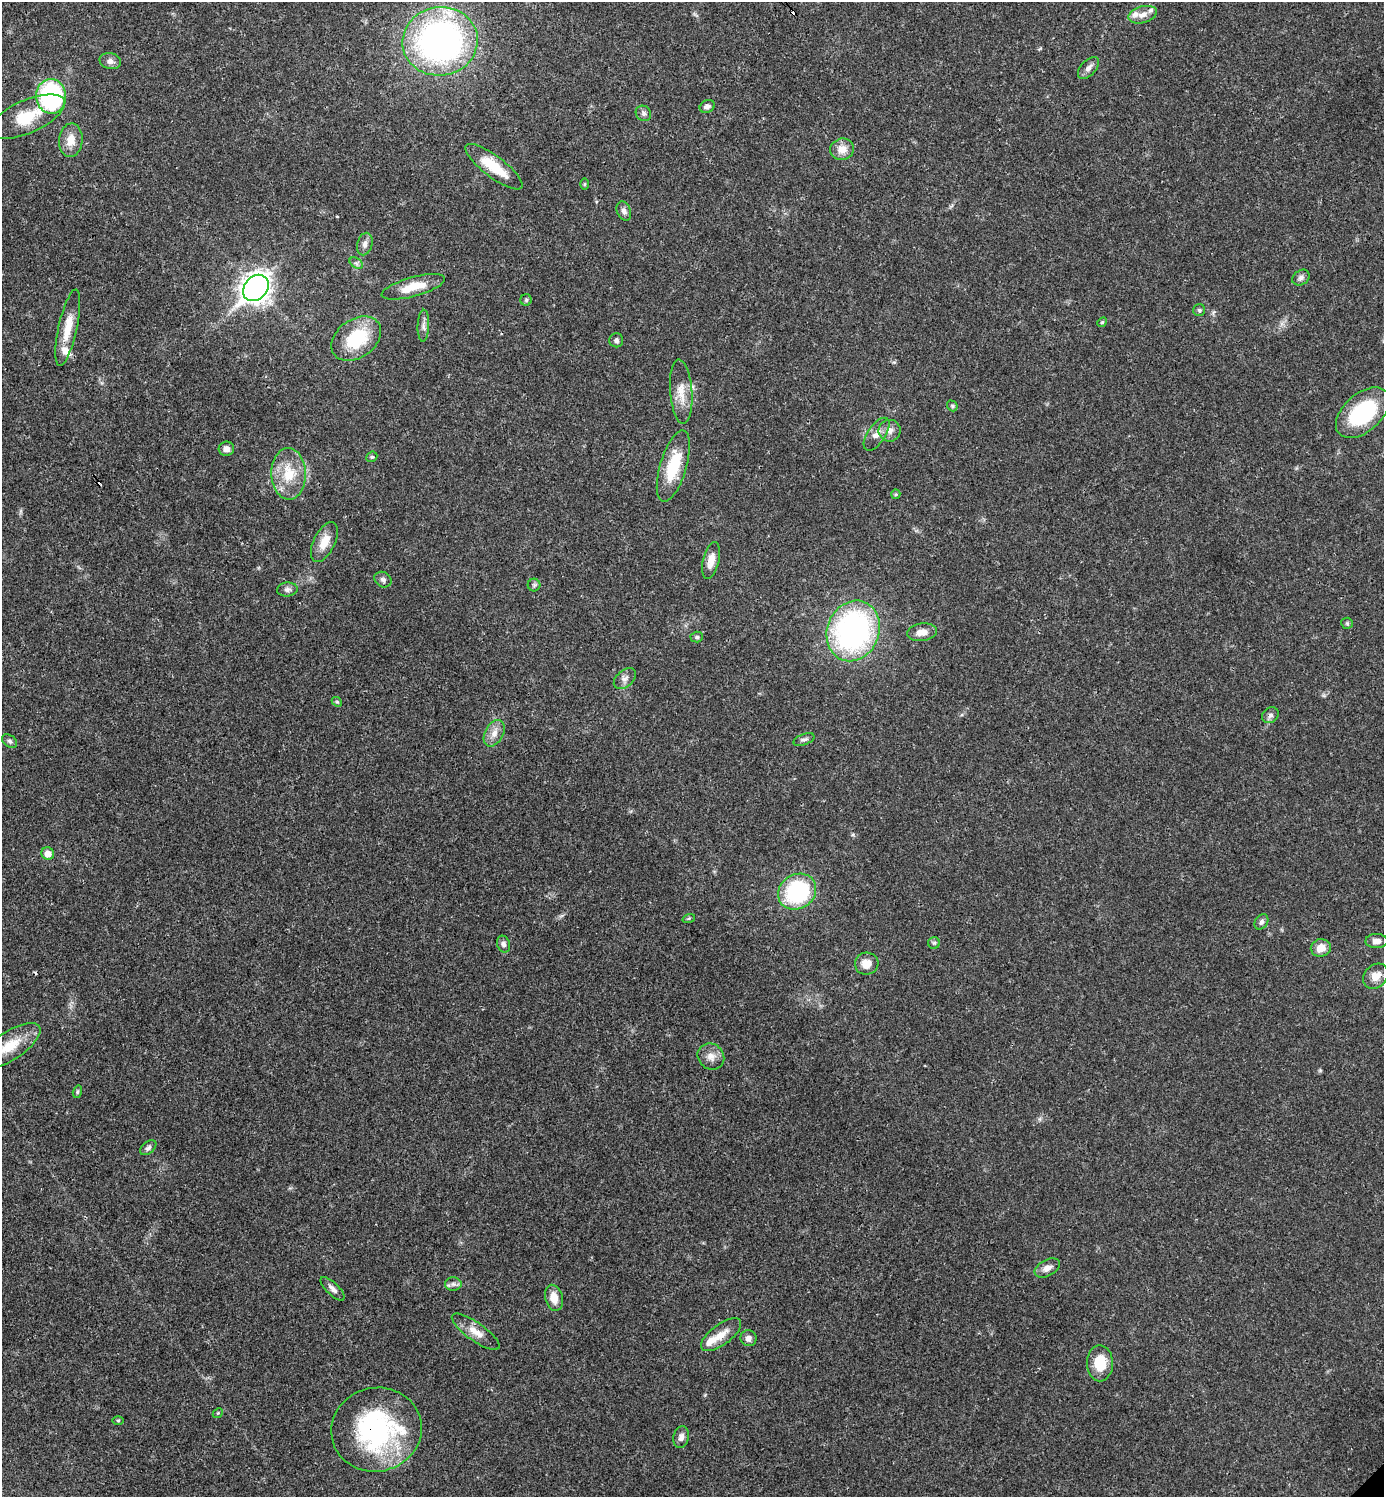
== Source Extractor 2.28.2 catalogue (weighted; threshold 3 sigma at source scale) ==
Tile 11 of 4 x 4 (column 3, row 3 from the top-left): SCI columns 3062-4443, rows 1497-2991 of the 5981 x 5982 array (HDU 1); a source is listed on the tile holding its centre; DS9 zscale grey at full resolution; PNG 1386 x 1499 px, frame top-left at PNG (2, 2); each listed source drawn as its Kron ellipse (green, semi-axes under 4 px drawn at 4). Shown black and unused: <1% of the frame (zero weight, under 3 of 4 exposures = <1% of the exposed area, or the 3 px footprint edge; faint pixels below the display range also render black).
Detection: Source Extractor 2.28.2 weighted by HDU 2 'WHT'; one run over the whole footprint, this tile lists its part. Background 0.0198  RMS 0.0022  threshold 0.01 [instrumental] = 3 sigma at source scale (4.5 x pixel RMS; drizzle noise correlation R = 1.50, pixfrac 1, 0.05/0.05 arcsec/px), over >= 5 px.
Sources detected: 82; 2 cosmic-ray / hot-pixel residue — neither listed nor drawn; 4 inside a brighter listed object's ellipse — not listed separately; the other 76 listed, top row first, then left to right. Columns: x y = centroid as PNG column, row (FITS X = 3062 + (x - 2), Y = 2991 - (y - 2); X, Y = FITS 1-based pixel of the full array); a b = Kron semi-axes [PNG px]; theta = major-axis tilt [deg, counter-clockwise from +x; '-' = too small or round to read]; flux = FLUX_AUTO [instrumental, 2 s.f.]
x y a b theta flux
1143 15 14 8 15 1.6
440 41 38 34 9 85
110 61 11 8 -14 1.1
1088 68 13 7 47 1.1
51 96 17 15 -87 36
707 107 8 6 25 0.88
643 113 8 7 - 0.73
27 117 41 16 24 8.6
71 140 17 12 85 3
842 149 12 10 17 2.5
494 167 35 10 -37 6.8
585 184 5 3 - 0.23
624 211 10 7 -68 0.95
365 244 11 7 75 1.1
356 263 7 4 -32 0.5
1301 278 9 7 36 0.86
413 287 33 9 15 4.9
256 288 14 11 48 190
526 300 6 6 - 0.39
1199 310 6 6 - 0.45
1102 322 5 4 - 0.27
423 326 16 6 88 1.1
68 328 39 9 78 4.5
356 339 27 19 35 12
616 340 7 7 - 0.64
681 392 32 11 -85 3.9
952 406 6 5 - 0.35
1363 413 31 19 42 18
890 431 11 11 - 1.6
877 434 19 9 56 1.9
226 449 7 7 - 1.2
372 457 6 5 - 0.31
673 466 37 13 73 9.7
289 474 26 17 -88 7
896 494 5 4 - 0.3
324 542 21 10 64 3.4
711 560 19 8 77 2.3
383 580 9 7 -32 0.72
534 585 6 6 - 0.45
287 589 10 7 5 0.85
1347 623 6 5 - 0.34
853 631 31 26 68 58
922 632 15 9 8 2
697 637 6 5 - 0.42
625 679 13 8 41 1.1
337 702 5 4 - 0.29
1270 715 9 7 37 0.76
494 733 14 9 62 1.9
804 739 11 5 20 0.68
10 741 8 5 -40 0.53
48 854 6 6 - 2
797 892 20 17 34 23
689 918 6 4 18 0.3
1261 922 8 6 57 0.67
1376 941 11 7 0 1.3
934 943 6 6 - 0.43
503 944 8 6 -68 0.64
1321 948 10 9 - 2.3
867 964 12 11 - 2.5
1376 976 14 11 42 2.6
9 1046 35 14 33 6.7
711 1056 14 12 -40 2
77 1092 6 4 73 0.32
148 1148 9 6 39 0.6
1047 1268 13 8 27 1.5
453 1284 8 6 0 0.78
333 1289 15 6 -45 1.1
554 1298 13 9 -75 2.7
476 1332 28 9 -35 3
721 1335 24 10 36 3
748 1338 8 8 - 1.1
1100 1363 18 13 -90 5.3
218 1413 5 4 - 0.27
118 1420 6 4 0 0.24
376 1430 45 42 12 38
681 1437 11 7 76 1.2
Overlapping masked pixels (flux is a lower limit): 2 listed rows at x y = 256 288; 376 1430
Isophote crosses this tile's border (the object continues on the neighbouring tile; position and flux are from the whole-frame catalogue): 1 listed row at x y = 9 1046